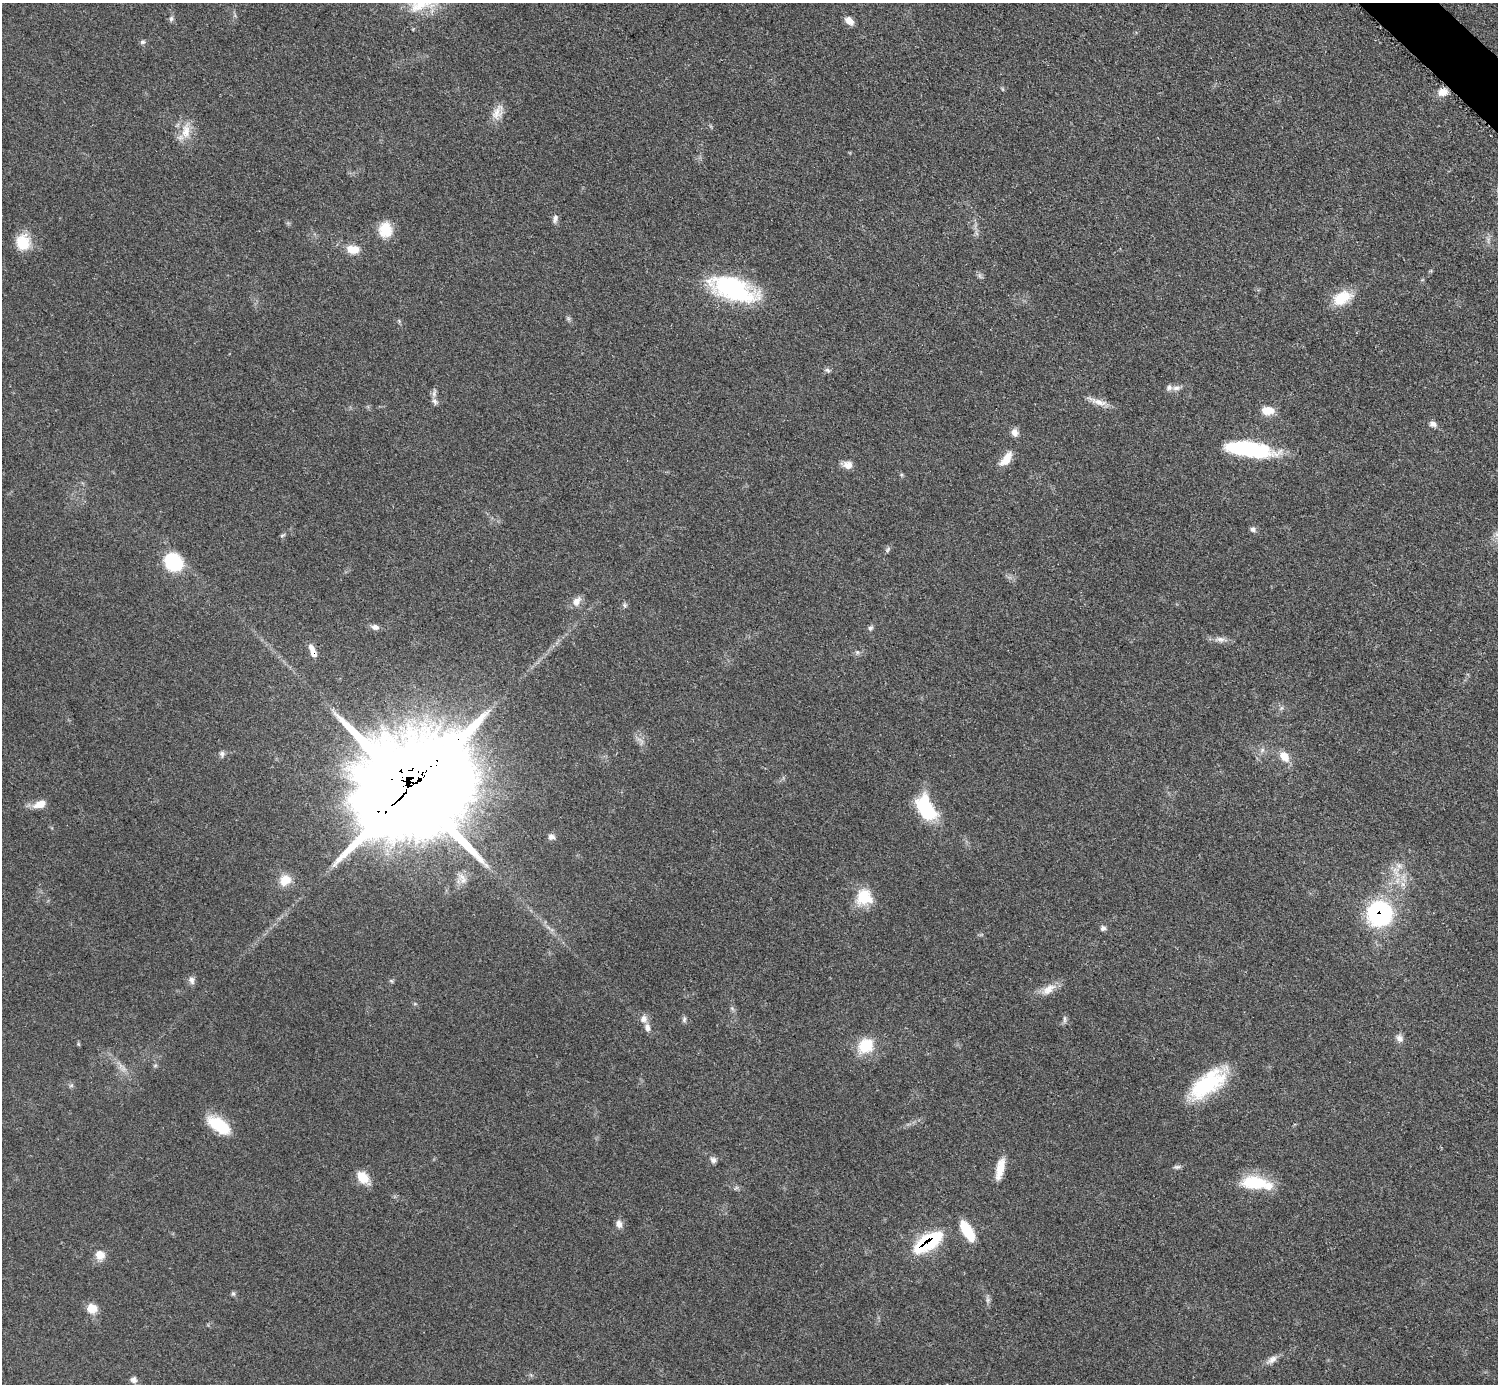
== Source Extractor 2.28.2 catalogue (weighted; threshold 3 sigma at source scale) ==
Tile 10 of 4 x 4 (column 2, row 3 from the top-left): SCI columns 1502-2997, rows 1687-3068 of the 5993 x 5993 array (HDU 1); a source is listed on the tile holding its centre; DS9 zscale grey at full resolution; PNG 1500 x 1386 px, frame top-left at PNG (2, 3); no overlay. Shown black and unused: <1% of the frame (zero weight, under 3 of 5 exposures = <1% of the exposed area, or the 3 px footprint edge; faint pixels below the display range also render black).
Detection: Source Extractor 2.28.2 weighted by HDU 2 'WHT'; one run over the whole footprint, this tile lists its part. Background 0.0503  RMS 0.0062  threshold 0.0278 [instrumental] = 3 sigma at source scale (4.5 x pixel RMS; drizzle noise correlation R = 1.50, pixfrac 1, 0.05/0.05 arcsec/px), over >= 5 px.
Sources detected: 80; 3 too faint to see at this stretch — not listed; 4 inside a brighter listed object's ellipse — not listed separately; the other 73 listed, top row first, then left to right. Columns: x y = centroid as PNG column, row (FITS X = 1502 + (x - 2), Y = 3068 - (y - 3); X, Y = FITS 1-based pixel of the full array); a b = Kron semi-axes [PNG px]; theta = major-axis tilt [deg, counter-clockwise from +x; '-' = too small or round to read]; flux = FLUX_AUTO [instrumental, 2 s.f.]
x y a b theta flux
171 19 8 5 75 1.5
849 21 9 7 -40 5.6
142 42 8 5 15 1.3
1442 92 12 10 12 5.4
497 112 23 11 62 7.1
186 131 22 12 86 10
555 219 12 6 79 2.4
385 230 19 16 -87 13
23 242 20 17 -88 14
353 249 15 9 -5 9.2
733 289 44 20 -21 91
1342 298 24 14 27 17
569 319 7 4 -71 1.2
827 370 8 5 -28 1.4
1176 388 11 6 1 2.9
435 401 11 7 -71 2.6
1099 402 25 8 -15 6.1
1268 411 14 9 -1 9.1
1433 424 9 7 -51 2.5
1014 433 10 7 -71 3.9
1250 449 57 16 -7 51
1006 459 19 9 54 8.9
848 465 11 10 - 4.7
901 475 6 3 18 0.72
1253 529 8 6 -34 2
282 535 6 4 20 0.88
888 550 9 5 53 1.4
173 562 21 18 -40 30
577 601 13 10 59 4.7
625 605 7 5 -45 1.3
375 627 9 7 -14 2.7
870 628 7 6 - 1.5
1220 639 14 8 -3 3.7
857 652 6 5 - 1.3
313 653 11 8 -53 3.7
1262 750 7 4 73 1.3
222 754 9 6 -85 1.8
1284 756 13 10 -51 7.6
411 789 38 34 28 13000
40 804 18 9 20 6.4
926 809 23 13 -61 51
551 837 8 7 - 2.6
1399 866 7 7 - 2.6
285 880 15 12 41 9.7
864 897 20 19 - 19
1380 914 20 19 - 87
1103 928 7 7 - 1.7
191 980 11 8 -70 2.6
391 981 7 4 -45 0.87
1048 989 23 10 34 7.6
644 1019 11 9 -86 3.5
684 1019 8 5 89 1.5
1064 1019 13 4 87 1.5
1399 1038 11 8 -61 3.1
866 1046 19 16 41 18
155 1065 6 4 2 0.88
1208 1083 46 20 38 49
71 1085 7 4 1 1.1
219 1125 27 13 -33 24
713 1160 8 7 - 2.2
1177 1167 10 5 0 1.6
1000 1168 26 8 76 10
363 1178 15 10 -48 12
1255 1183 31 15 -3 27
619 1224 11 8 -76 3.4
967 1231 19 8 -57 25
928 1242 30 12 33 52
100 1255 12 12 - 6.4
233 1294 7 5 -69 1.1
988 1300 9 6 -74 1.8
92 1308 12 11 - 7.3
1272 1360 16 8 33 4
134 1380 8 8 - 2.3
Overlapping masked pixels (flux is a lower limit): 4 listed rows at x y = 313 653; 411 789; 1380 914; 928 1242